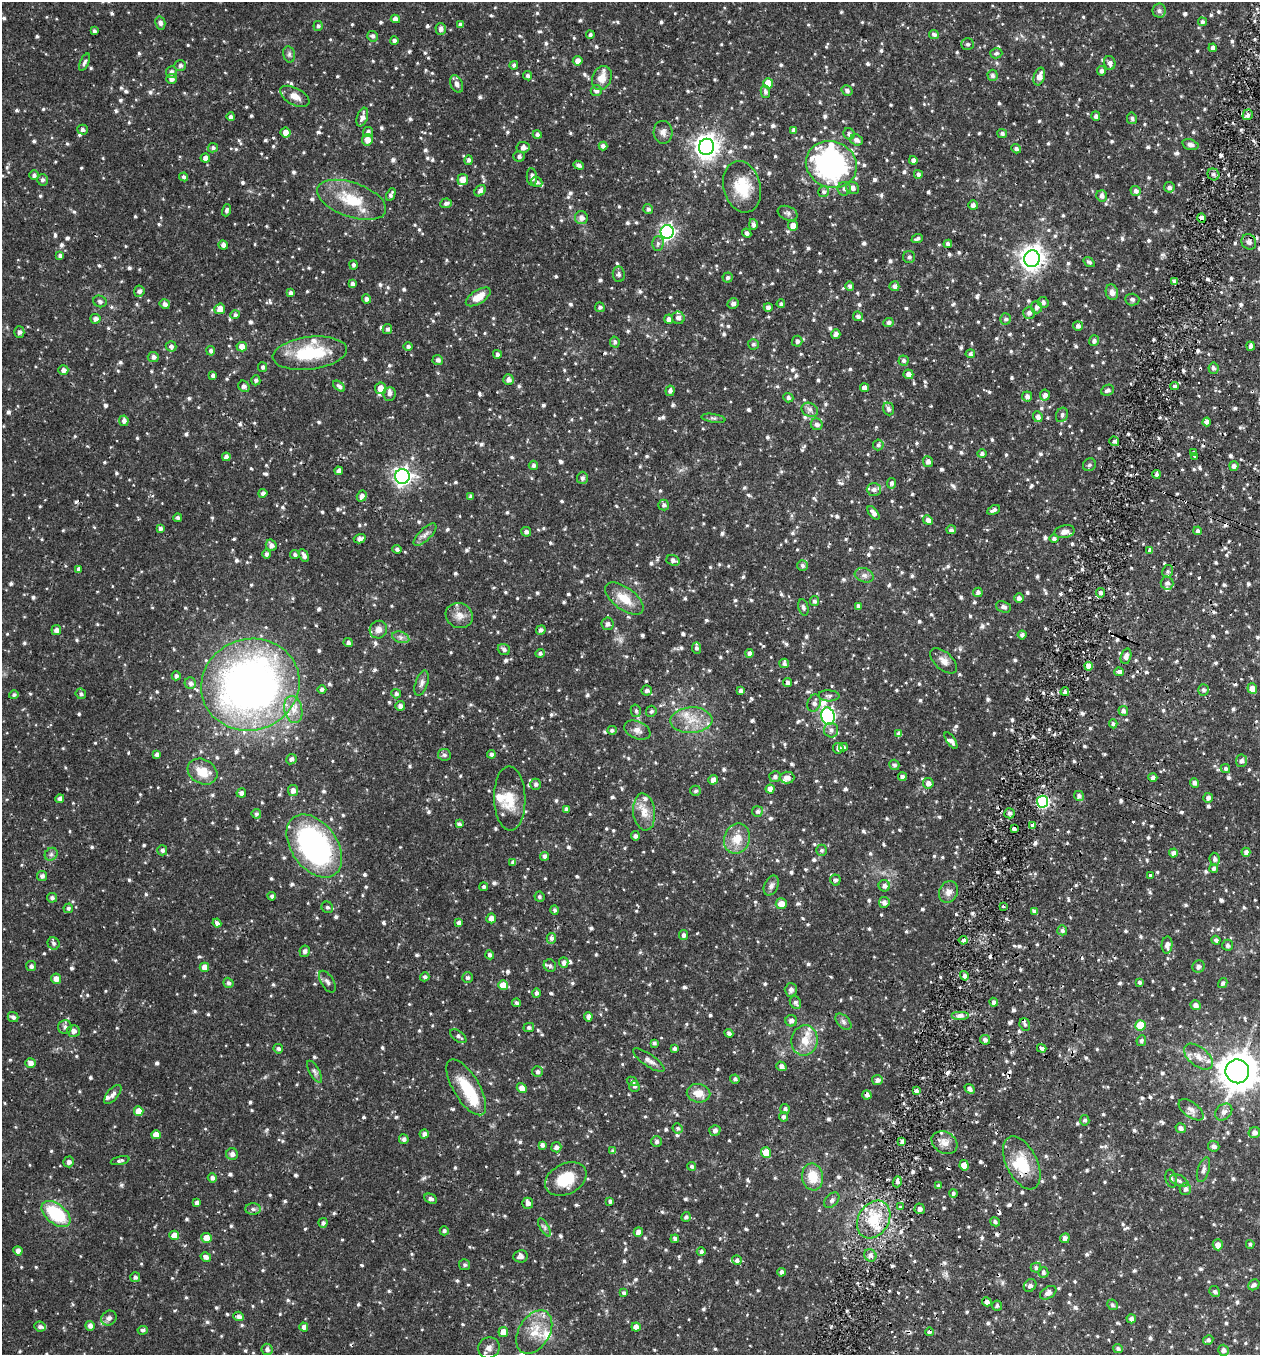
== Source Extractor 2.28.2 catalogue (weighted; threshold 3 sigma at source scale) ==
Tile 10 of 4 x 4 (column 2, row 3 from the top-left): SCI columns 1448-2705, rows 1383-2735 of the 5540 x 5467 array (HDU 1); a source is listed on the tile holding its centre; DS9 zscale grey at full resolution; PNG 1262 x 1357 px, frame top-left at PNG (2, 2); each listed source drawn as its Kron ellipse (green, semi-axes under 4 px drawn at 4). Shown black and unused: <1% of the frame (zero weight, under 2 of 3 exposures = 3% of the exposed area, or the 3 px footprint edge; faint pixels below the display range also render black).
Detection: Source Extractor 2.28.2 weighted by HDU 2 'WHT'; one run over the whole footprint, this tile lists its part. Background 0.0611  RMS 0.0077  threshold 0.0348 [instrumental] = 3 sigma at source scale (4.5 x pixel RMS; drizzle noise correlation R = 1.50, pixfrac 1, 0.05/0.05 arcsec/px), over >= 5 px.
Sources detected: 1331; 1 inside a brighter object's white glare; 17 cosmic-ray / hot-pixel residue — neither listed nor drawn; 25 inside a brighter listed object's ellipse — not listed separately; of the other 1288, all 500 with FLUX_AUTO >= 1.77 (the completeness limit of this list) listed and drawn (788 fainter detections not listed), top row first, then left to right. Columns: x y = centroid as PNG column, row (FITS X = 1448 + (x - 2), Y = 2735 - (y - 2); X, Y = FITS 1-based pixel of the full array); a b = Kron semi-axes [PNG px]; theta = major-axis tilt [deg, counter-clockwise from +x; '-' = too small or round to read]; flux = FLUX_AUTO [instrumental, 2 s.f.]
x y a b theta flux
1159 11 7 6 - 2.3
395 19 4 4 - 3.6
1202 22 4 4 - 1.9
160 23 6 5 - 2.7
460 25 4 4 - 2.6
318 26 5 4 - 1.8
441 29 6 5 - 2.5
94 31 4 3 - 1.9
934 34 5 4 - 2.1
590 35 4 4 - 1.8
373 36 5 5 - 2.1
394 41 4 4 - 2.3
968 44 6 6 - 2
1213 48 4 4 - 3
996 53 6 5 - 1.8
289 54 8 6 -77 2
578 61 5 4 - 4.3
84 62 9 4 65 1.9
1110 63 7 5 -75 3.4
180 65 6 5 - 2.2
514 65 4 4 - 1.9
1101 71 5 4 - 2.3
171 72 6 5 - 2.6
992 75 5 5 - 2.3
528 76 4 4 - 2.3
1039 76 9 5 73 5.6
602 78 12 9 66 8.7
171 79 5 5 - 3.4
768 83 5 5 - 15
457 84 9 6 -67 3.5
596 91 5 5 - 2.6
847 91 5 5 - 2.4
765 92 6 4 -79 1.9
295 96 16 8 -28 6.6
1248 115 5 5 - 2.5
1096 116 5 4 - 2.2
231 117 4 4 - 2.5
362 117 10 5 72 4.1
1132 118 6 5 - 2
82 130 5 5 - 2.4
794 130 4 4 - 2.6
286 132 5 5 - 5.3
368 132 5 4 - 2.3
663 132 11 9 -85 4.3
1002 133 5 4 - 2.1
849 134 6 5 - 2.4
537 135 4 4 - 2
367 140 6 5 - 6.2
856 140 6 5 - 2.9
1190 145 8 5 -16 3.7
603 146 4 4 - 2.7
523 147 6 5 - 3.9
707 147 8 7 - 650
213 148 5 4 - 2.1
1016 149 5 4 - 1.8
519 156 5 5 - 1.9
205 158 5 4 - 4.2
469 160 5 4 - 2.1
913 160 4 4 - 3.3
831 164 26 23 -21 190
579 165 5 4 - 2.3
918 174 4 4 - 2.2
1213 174 6 5 - 2.5
34 175 5 5 - 2.1
184 177 4 4 - 2.1
532 177 9 5 -85 3.6
42 180 6 5 - 2.2
463 180 6 5 - 6.4
537 182 6 5 - 1.8
742 187 26 18 -75 22
1169 187 5 5 - 2.8
852 188 7 6 - 3.5
844 189 7 6 - 2.5
480 191 6 4 48 2.8
1136 191 5 5 - 2.7
824 192 5 5 - 2
391 195 6 3 63 2.2
1102 196 6 5 - 3.1
352 200 36 17 -19 28
446 203 6 5 - 2.1
973 205 5 5 - 3
648 209 5 5 - 2
227 210 6 4 71 2
788 213 10 7 -24 2.5
581 218 6 6 - 4
1202 218 5 3 - 3.5
753 224 5 4 - 2.5
793 226 5 5 - 7.7
667 232 7 6 - 230
747 233 5 4 - 2.1
917 239 6 3 20 1.9
1249 242 8 7 - 3.1
658 243 7 5 89 2
948 244 4 4 - 2.2
223 245 5 4 - 3.1
60 256 4 4 - 2.2
909 257 6 6 - 2.4
1032 259 8 7 - 620
1089 262 6 4 -35 1.8
353 265 4 4 - 1.9
619 274 8 6 -85 2
728 277 5 5 - 2
1174 281 3 3 - 2.5
352 284 4 4 - 2.4
850 286 5 4 - 2.2
894 286 5 5 - 2.7
139 291 5 5 - 2.7
1112 292 8 6 -72 4
291 293 4 4 - 2.7
478 297 14 6 32 9.3
366 299 4 4 - 3
1132 299 7 6 - 2.2
100 301 7 5 -22 2
1043 302 6 5 - 2.3
165 304 5 4 - 3.2
733 304 6 5 - 2.7
781 304 4 4 - 1.9
600 307 5 4 - 1.9
768 307 4 4 - 3
1036 307 6 5 - 2.4
220 309 5 5 - 6.4
1029 313 6 6 - 2.6
235 315 5 4 - 1.9
858 316 5 4 - 2.4
678 318 6 6 - 2.5
95 319 5 5 - 2.9
668 319 4 4 - 3.2
1006 319 5 5 - 2.1
888 322 5 4 - 2.4
1078 326 5 4 - 2.8
387 329 5 5 - 2.2
19 332 5 5 - 2.8
836 334 5 4 - 3
797 341 5 5 - 2.4
1094 341 5 5 - 2.2
615 342 6 4 -78 1.9
753 344 5 5 - 1.8
171 346 5 5 - 2.1
1251 346 4 4 - 2.4
242 347 5 5 - 6.5
408 347 4 4 - 1.9
211 351 5 4 - 2
310 353 37 16 7 42
497 354 4 4 - 2.3
970 354 4 4 - 1.8
153 357 5 5 - 2.9
438 360 5 5 - 2.6
903 360 5 5 - 2.1
263 367 5 4 - 2.1
1213 368 6 5 - 2.5
63 370 5 5 - 3.6
908 374 5 4 - 5.4
213 375 4 4 - 2.3
256 380 5 4 - 1.9
508 380 5 5 - 3.5
244 386 6 5 - 2.9
339 386 7 4 -39 2.2
1174 386 4 3 - 1.8
381 388 5 5 - 11
864 388 4 4 - 3.5
1107 390 7 5 26 2.8
670 391 5 4 - 2.6
389 394 7 6 - 2.8
1045 395 5 5 - 3.6
1027 396 5 5 - 3.1
788 398 5 4 - 2.2
888 409 6 5 - 2.3
810 410 8 6 -26 2.7
1062 415 7 5 64 2.3
1038 417 5 5 - 3.3
713 418 12 3 -9 1.8
124 421 5 5 - 2.8
1207 422 4 4 - 2.5
817 424 6 5 - 3.1
1114 441 5 4 - 1.9
878 445 5 5 - 1.8
1193 452 3 3 - 5.3
982 454 5 4 - 2.3
226 457 4 4 - 3
1195 457 3 3 - 2.8
928 462 5 5 - 3.1
533 465 5 4 - 2
1089 465 7 6 - 2
1234 466 5 4 - 2.9
339 471 4 4 - 3.1
1156 474 4 4 - 2.4
402 476 7 7 - 320
582 478 6 5 - 2.3
892 483 5 4 - 2.1
874 489 7 6 - 3.1
263 493 4 4 - 2.9
362 496 5 5 - 3.9
471 496 4 4 - 1.8
664 505 5 5 - 2.1
994 510 7 4 25 2.4
873 513 8 4 -50 3.6
178 518 4 4 - 1.8
928 520 5 4 - 3.7
160 528 4 4 - 2.3
951 530 5 4 - 2
1198 531 4 4 - 2.2
526 532 5 4 - 2.4
1064 532 10 6 12 3.7
425 535 15 6 45 3.6
360 539 6 4 16 3
1054 539 4 4 - 2.1
271 545 6 5 - 3.4
397 549 4 4 - 2.2
1150 550 4 4 - 2.5
267 554 4 4 - 2.3
295 555 5 4 - 1.8
304 556 7 4 -63 3.1
673 560 7 5 -19 3.2
802 565 5 5 - 1.8
79 569 4 3 - 2.6
1168 571 6 5 - 1.8
864 575 10 7 -19 3.1
1167 583 6 6 - 2.7
978 592 5 4 - 2.6
1100 593 4 4 - 2.2
624 598 22 11 -36 14
1019 598 5 4 - 3
814 601 5 4 - 2
858 606 4 4 - 2.6
803 607 8 5 -77 2.2
1003 607 8 5 -20 3.2
459 615 14 12 -27 6.6
608 624 6 6 - 2.8
56 630 5 5 - 3.3
378 630 9 8 - 4.5
541 630 5 4 - 2.5
1022 635 4 4 - 2.5
401 637 9 5 -19 2.5
348 643 5 4 - 2.2
696 648 6 4 -85 1.9
504 649 6 5 - 2.3
540 653 5 4 - 1.8
750 653 4 4 - 3.5
1126 656 8 5 74 4.2
944 661 16 8 -41 5.3
784 663 5 4 - 2
1089 666 4 4 - 6.5
1119 672 5 3 - 18
176 676 4 4 - 2.4
788 682 4 4 - 2.3
190 683 6 5 - 2.9
421 683 13 6 70 3
250 685 49 45 19 440
1252 688 5 5 - 6.5
322 689 4 4 - 1.9
647 690 5 5 - 2.4
1203 690 5 5 - 2.4
741 691 4 4 - 2.8
1065 692 4 4 - 2.1
81 694 5 5 - 1.9
396 694 5 4 - 1.9
14 695 5 4 - 1.8
829 696 10 5 -3 2.5
814 703 9 6 71 3.3
400 706 5 5 - 3.3
293 709 14 9 -78 7.8
636 711 6 5 - 2
651 711 5 5 - 2
1123 711 5 4 - 2.5
828 716 8 6 -76 180
691 720 21 13 2 15
1113 724 4 3 - 1.9
612 730 5 4 - 1.9
637 730 14 8 -22 4.8
831 730 7 7 - 3.3
899 734 4 4 - 4
951 740 9 4 -56 2.8
843 747 4 4 - 1.8
838 748 5 5 - 2.8
157 754 4 4 - 2.5
491 754 4 4 - 2
444 755 6 5 - 1.8
291 759 5 5 - 2.2
1242 761 6 5 - 2.8
894 765 5 5 - 2.2
1225 768 5 4 - 1.8
202 772 15 12 -29 15
775 777 6 5 - 2.3
902 777 4 4 - 2.6
1153 777 4 4 - 2.6
787 778 7 6 - 4.8
713 780 5 4 - 3.8
928 783 5 5 - 4
1194 783 5 4 - 2.7
536 784 5 5 - 2.4
770 789 4 4 - 4.9
293 790 5 5 - 3.7
695 791 5 5 - 1.8
241 793 4 4 - 2.7
1079 796 5 5 - 2.6
510 798 32 15 -88 17
1208 798 5 5 - 2.8
60 799 4 4 - 2.4
1043 802 6 5 - 90
567 809 4 4 - 2.6
757 811 5 5 - 2
644 812 19 11 -84 9.7
1009 813 5 5 - 2.5
256 814 5 4 - 1.8
459 824 4 4 - 2
1032 825 4 3 - 5.3
1014 829 4 3 - 12
635 836 4 4 - 2.4
737 839 15 12 70 12
314 846 35 23 -54 180
162 850 5 5 - 2.3
821 850 5 5 - 1.8
1246 852 4 4 - 3.7
1173 853 4 4 - 3.2
51 854 7 5 45 1.8
545 856 4 4 - 2.7
1215 859 6 5 - 2.5
513 862 4 4 - 2.5
1214 868 4 4 - 2.1
1150 875 3 3 - 5.9
42 876 5 5 - 2.5
835 880 5 5 - 2.1
771 885 10 7 64 2.9
884 886 6 5 - 2.8
484 887 4 4 - 2
948 892 11 9 66 5.1
272 896 4 4 - 2
539 897 5 5 - 1.8
52 898 5 4 - 2.3
884 902 5 5 - 3.1
781 904 5 5 - 6.5
1003 906 3 3 - 3.1
327 907 6 5 - 2.1
68 908 5 4 - 1.9
554 910 5 4 - 1.8
1035 912 4 4 - 3.3
491 918 5 5 - 4.2
217 923 4 4 - 2.7
459 923 4 4 - 2.9
1062 930 5 5 - 2
683 935 5 4 - 2.6
551 938 5 4 - 2.3
963 940 4 3 - 13
1216 940 4 4 - 2.2
54 943 6 5 - 2.3
1167 945 8 5 86 3.8
1228 945 6 5 - 2.3
305 951 6 5 - 2.7
490 955 4 4 - 2.5
564 963 5 4 - 3.1
31 966 5 5 - 2.4
550 966 6 6 - 2
204 967 5 4 - 5.4
1199 967 6 6 - 2.4
964 976 5 4 - 2.8
425 977 5 4 - 1.9
467 978 5 5 - 2
56 979 5 5 - 5
327 982 12 6 -58 2.8
1139 982 4 4 - 1.9
228 983 5 5 - 2.2
1223 983 5 4 - 2.1
503 985 5 5 - 9.9
791 990 7 6 - 2.3
536 993 5 4 - 2
994 1002 4 4 - 2.5
516 1003 4 4 - 1.9
795 1003 7 5 -64 2.1
1195 1005 5 4 - 3.9
960 1015 9 4 0 2.6
13 1017 5 5 - 2.6
588 1017 4 4 - 3
791 1021 6 5 - 3.4
843 1022 10 6 -46 2.3
1025 1025 6 5 - 1.9
1140 1025 5 5 - 18
65 1027 7 7 - 2.7
529 1028 5 4 - 1.9
73 1031 6 6 - 4
729 1033 4 4 - 2.3
458 1036 9 5 -36 2.5
804 1040 15 13 80 12
985 1040 5 5 - 2.7
1141 1041 5 5 - 2
654 1043 4 3 - 1.9
1042 1048 5 3 - 7.7
278 1049 5 4 - 2
675 1049 4 4 - 2.1
1198 1057 17 9 -39 7.9
649 1060 18 6 -35 4.3
30 1063 5 5 - 3.7
781 1066 5 4 - 3.1
1237 1071 12 12 - 1500
315 1072 12 5 -60 2.3
537 1072 5 5 - 2.4
735 1079 4 4 - 2
877 1080 5 5 - 2.8
632 1081 6 4 -29 1.8
634 1086 5 5 - 1.9
466 1087 31 13 -59 27
522 1088 5 4 - 5
970 1089 5 4 - 2.7
916 1091 4 4 - 2.5
699 1093 12 9 -9 8.5
113 1094 11 5 49 3.4
867 1095 5 4 - 3.2
785 1109 5 5 - 1.9
1191 1110 14 7 -37 4.2
139 1111 5 5 - 9.6
1224 1112 9 7 44 3.9
783 1117 5 4 - 1.8
1085 1120 5 4 - 2
678 1128 5 5 - 1.8
1181 1128 5 4 - 3
715 1130 5 5 - 2.8
1254 1133 6 5 - 3.8
424 1134 4 4 - 2.5
156 1135 5 4 - 7.3
404 1139 5 5 - 2.5
656 1142 5 5 - 1.9
902 1142 4 4 - 2.2
944 1143 13 10 -29 6
542 1145 4 4 - 2.5
1214 1146 6 5 - 2.9
556 1147 5 5 - 2.7
613 1151 4 4 - 2.1
766 1152 5 5 - 11
232 1154 6 6 - 3.4
120 1161 9 4 13 1.9
69 1162 5 5 - 2.7
1022 1163 28 15 -64 25
964 1165 5 4 - 7.9
692 1166 4 4 - 1.9
1203 1170 13 5 73 2.6
813 1177 13 10 -81 15
212 1178 4 4 - 2.4
566 1179 22 15 26 23
1171 1179 9 5 -77 2.8
1179 1181 10 5 -24 2.5
897 1182 6 4 72 2.4
939 1186 4 4 - 1.8
1185 1189 6 5 - 2.9
953 1193 4 4 - 1.8
431 1199 6 4 -26 2.2
832 1200 9 6 46 2.5
610 1201 4 3 - 1.9
197 1203 4 4 - 3.1
528 1203 5 5 - 3.5
900 1207 4 3 - 3.5
253 1209 8 5 -1 2.3
920 1209 5 5 - 2.6
56 1214 17 10 -39 40
686 1217 5 4 - 1.8
874 1219 20 15 59 24
995 1222 5 4 - 1.8
323 1223 4 4 - 2.2
544 1227 10 4 -60 1.9
444 1231 4 4 - 2
638 1232 5 4 - 5
174 1235 5 4 - 7.3
207 1238 5 5 - 8.4
1065 1238 5 4 - 2.9
675 1239 4 4 - 1.9
1250 1244 4 4 - 1.8
1218 1245 5 5 - 5.1
18 1251 4 4 - 3.6
701 1252 4 4 - 2.1
870 1255 6 6 - 2.6
521 1256 7 6 - 3.3
206 1257 5 4 - 3
737 1260 5 5 - 2.2
465 1265 5 5 - 1.8
1036 1268 5 5 - 2.1
781 1272 4 4 - 2.6
1043 1272 5 5 - 1.9
135 1277 5 5 - 2
1030 1285 7 5 45 2.5
1254 1285 6 5 - 2.5
1215 1291 5 5 - 2
624 1293 4 4 - 1.9
1048 1293 9 5 33 3.4
987 1302 5 4 - 3.1
1112 1305 5 5 - 1.9
997 1306 5 5 - 1.9
239 1316 5 4 - 2.9
109 1318 8 7 - 3
1131 1319 4 4 - 2.8
90 1326 5 4 - 3.2
40 1327 6 5 - 2.2
304 1327 4 4 - 3.2
636 1327 4 4 - 5.7
143 1330 5 4 - 1.8
503 1332 5 5 - 7.2
534 1332 23 15 59 17
929 1332 4 3 - 3
1208 1340 5 4 - 2.1
489 1348 11 10 - 4.7
267 1349 6 5 - 2.6
1118 1349 5 4 - 1.8
1223 1350 5 5 - 2.9
Overlapping masked pixels (flux is a lower limit): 5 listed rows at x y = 1202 218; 1043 802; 1025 1025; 867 1095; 929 1332
Isophote crosses this tile's border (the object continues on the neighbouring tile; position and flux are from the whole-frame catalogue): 1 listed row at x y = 1237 1071